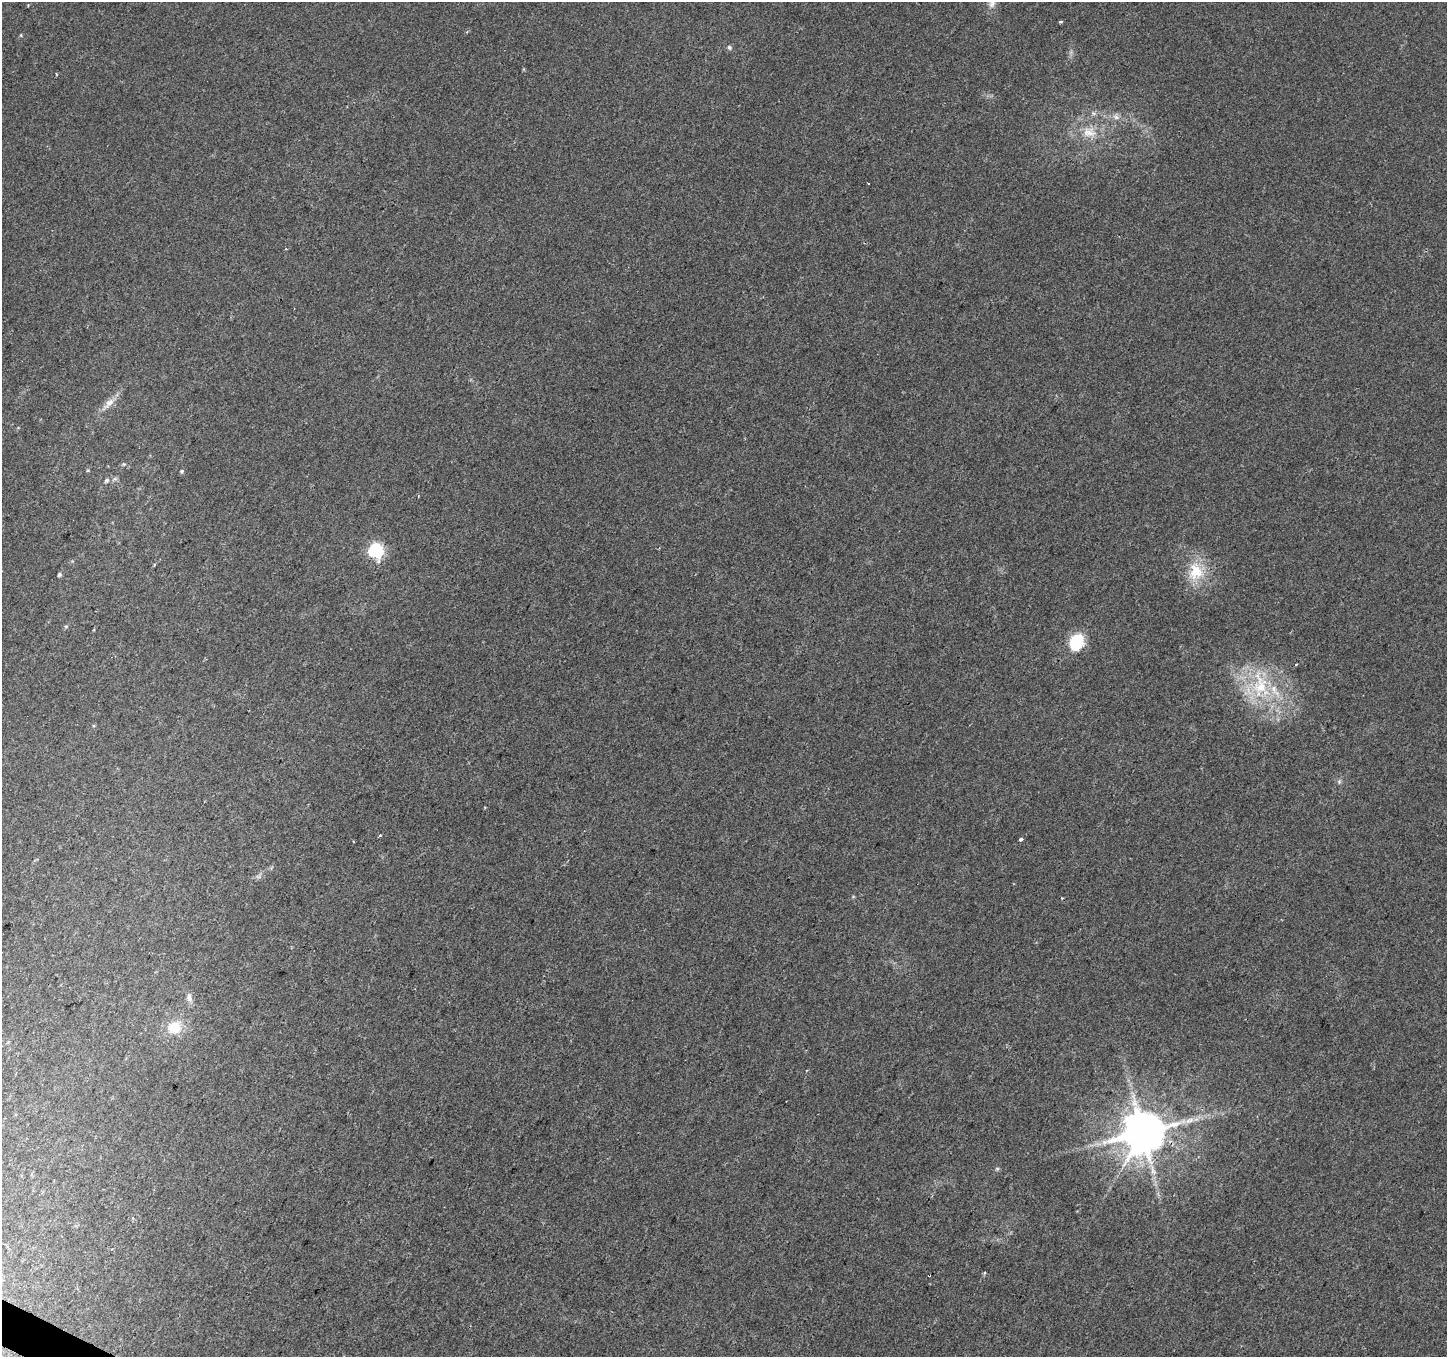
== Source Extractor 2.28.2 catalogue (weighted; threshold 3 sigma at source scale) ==
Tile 7 of 4 x 4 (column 3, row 2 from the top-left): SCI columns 2892-4336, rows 2908-4262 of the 5788 x 5880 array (HDU 1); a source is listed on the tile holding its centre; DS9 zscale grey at full resolution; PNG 1449 x 1359 px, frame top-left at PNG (2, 2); no overlay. Shown black and unused: <1% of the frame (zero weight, under 2 of 3 exposures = <1% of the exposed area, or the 3 px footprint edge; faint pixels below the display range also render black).
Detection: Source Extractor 2.28.2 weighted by HDU 2 'WHT'; one run over the whole footprint, this tile lists its part. Background 0.0297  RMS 0.0064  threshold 0.0286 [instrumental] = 3 sigma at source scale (4.5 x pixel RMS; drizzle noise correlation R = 1.50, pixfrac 1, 0.0396/0.0396 arcsec/px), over >= 5 px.
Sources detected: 28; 1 too faint to see at this stretch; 2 cosmic-ray / hot-pixel residue — not listed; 1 inside a brighter listed object's ellipse — not listed separately; the other 24 listed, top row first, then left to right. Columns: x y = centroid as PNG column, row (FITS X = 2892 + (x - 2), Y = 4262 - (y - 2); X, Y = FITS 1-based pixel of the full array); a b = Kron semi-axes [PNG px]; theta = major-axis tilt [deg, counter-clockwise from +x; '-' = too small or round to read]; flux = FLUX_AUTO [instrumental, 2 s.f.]
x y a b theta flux
992 4 16 10 72 5.1
1061 22 3 3 - 1.3
729 47 7 6 - 1.4
1093 113 6 5 - 1.3
1116 117 9 7 -56 2.7
1089 132 21 15 -4 13
286 249 3 2 - 0.55
109 403 22 8 47 6.7
124 464 6 5 - 0.98
182 471 5 5 - 0.92
107 480 7 5 46 1.4
376 550 7 6 - 120
1196 572 26 21 88 21
59 575 5 5 - 1.1
66 626 6 4 1 0.85
1077 642 17 13 70 25
1296 665 3 3 - 0.59
1260 686 41 26 -80 47
380 835 4 3 - 0.89
1021 839 4 4 - 5.7
189 998 6 5 - 4.1
174 1027 20 17 27 16
1143 1132 12 12 - 2500
984 1273 4 3 - 0.89
Overlapping masked pixels (flux is a lower limit): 1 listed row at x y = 1143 1132
Isophote crosses this tile's border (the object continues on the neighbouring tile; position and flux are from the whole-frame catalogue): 1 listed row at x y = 992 4